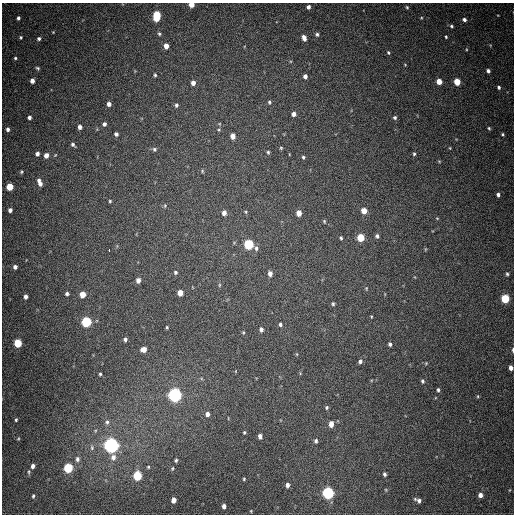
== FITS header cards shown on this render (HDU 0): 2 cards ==
NAXIS1  =                  512
NAXIS2  =                  512

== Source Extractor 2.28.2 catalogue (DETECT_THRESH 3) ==
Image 512 x 512 px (HDU 0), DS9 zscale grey, 1 PNG px = 1 image px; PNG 516 x 516 px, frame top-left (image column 1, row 512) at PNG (2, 3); no overlay
Background 501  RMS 14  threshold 42.4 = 3 sigma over >= 5 px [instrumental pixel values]
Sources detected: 138; all 138 listed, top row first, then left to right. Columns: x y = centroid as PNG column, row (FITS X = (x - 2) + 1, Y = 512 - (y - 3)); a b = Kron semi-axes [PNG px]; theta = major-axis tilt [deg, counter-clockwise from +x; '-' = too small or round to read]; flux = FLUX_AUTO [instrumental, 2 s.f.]
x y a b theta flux
191 5 4 4 - 8700
308 7 4 3 - 2900
407 7 5 4 - 1200
157 16 8 5 82 43000
18 18 4 3 - 2100
421 18 4 3 - 810
464 20 4 4 - 2700
451 26 5 4 - 1500
53 32 4 4 - 730
159 34 5 4 - 1400
317 34 5 4 - 1800
21 37 4 4 - 1200
446 37 3 3 - 1000
304 38 6 4 -71 5000
39 39 5 4 - 2100
166 46 5 4 - 6900
466 49 4 3 - 720
388 52 5 4 - 1300
15 58 4 4 - 1400
405 65 4 4 - 790
38 68 6 4 -33 1500
488 71 4 3 - 2600
155 75 4 3 - 1300
305 76 4 4 - 3500
32 81 4 4 - 4700
439 81 5 4 - 11000
457 82 5 4 - 19000
193 83 5 5 - 4500
499 87 4 3 - 1800
269 102 5 4 - 1400
109 104 5 4 - 4000
176 105 6 5 - 2100
294 114 5 4 - 3800
29 117 4 4 - 2700
395 118 5 5 - 2000
104 124 5 4 - 2600
80 127 4 4 - 3900
489 128 5 3 - 1200
8 129 5 4 - 2500
116 134 4 4 - 2400
503 134 4 3 - 1200
233 136 5 4 - 7300
73 145 6 4 -44 2100
281 148 5 4 - 1100
450 148 5 3 - 790
154 149 6 6 - 2000
268 152 4 4 - 1400
37 154 5 4 - 3100
414 154 5 4 - 1400
46 155 5 5 - 6100
303 157 4 3 - 1400
439 161 5 3 - 890
202 171 5 4 - 1200
21 172 5 4 - 1200
39 180 5 5 - 2900
40 184 6 5 - 3900
10 187 5 5 - 22000
498 195 4 4 - 2500
110 201 3 3 - 1000
165 206 6 4 71 1300
10 210 4 4 - 3200
364 211 5 4 - 10000
246 212 5 4 - 1100
224 213 6 5 - 4400
299 213 5 4 - 9200
437 218 5 4 - 850
324 221 5 3 - 1100
377 236 4 4 - 2100
360 237 5 5 - 28000
341 238 4 3 - 1300
249 244 5 5 - 77000
256 248 7 5 83 2600
425 249 5 3 - 810
109 250 3 2 - 5800
15 267 5 4 - 3300
175 272 5 4 - 1600
270 274 5 5 - 4500
507 274 5 4 - 1500
138 280 5 4 - 4900
219 285 6 4 89 1100
366 288 4 3 - 840
180 293 5 4 - 11000
67 294 4 4 - 2200
83 294 5 4 - 14000
26 297 5 4 - 3300
505 299 5 5 - 49000
333 304 4 3 - 1400
371 316 3 3 - 800
86 322 5 5 - 86000
280 324 5 4 - 1900
167 327 4 3 - 1000
261 329 5 4 - 2900
243 332 5 4 - 1100
125 339 4 4 - 2200
18 343 5 5 - 36000
390 344 4 4 - 2300
144 349 5 4 - 8100
513 350 6 3 90 1600
297 354 5 3 - 760
360 361 5 4 - 2600
426 363 5 4 - 970
511 368 4 4 - 4500
100 374 3 3 - 1100
422 381 5 4 - 1800
438 390 4 3 - 1600
175 395 6 5 - 350000
478 396 5 3 - 940
327 407 4 4 - 1500
207 414 5 5 - 4200
16 420 5 4 - 1300
107 422 6 5 - 2400
331 424 6 4 83 6000
244 432 4 3 - 1100
260 436 5 4 - 4200
18 439 5 3 - 950
316 441 6 5 - 2100
111 445 6 5 - 500000
92 448 7 5 -89 2100
113 457 7 6 - 4800
77 459 7 5 87 2700
176 460 4 3 - 1500
33 466 4 4 - 3800
148 467 4 3 - 940
68 468 5 5 - 67000
172 468 5 4 - 1100
29 472 6 4 84 1500
385 474 4 3 - 2200
137 476 6 5 - 50000
244 479 4 3 - 950
287 485 5 4 - 3400
386 490 5 3 - 760
328 493 6 5 - 190000
480 495 4 4 - 4200
33 496 5 3 - 1300
173 500 5 4 - 7000
418 500 7 4 -23 3300
224 506 4 4 - 4400
251 511 4 2 - 700
At the frame edge (FLAGS 8, measured only in part): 3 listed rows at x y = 191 5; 513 350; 511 368